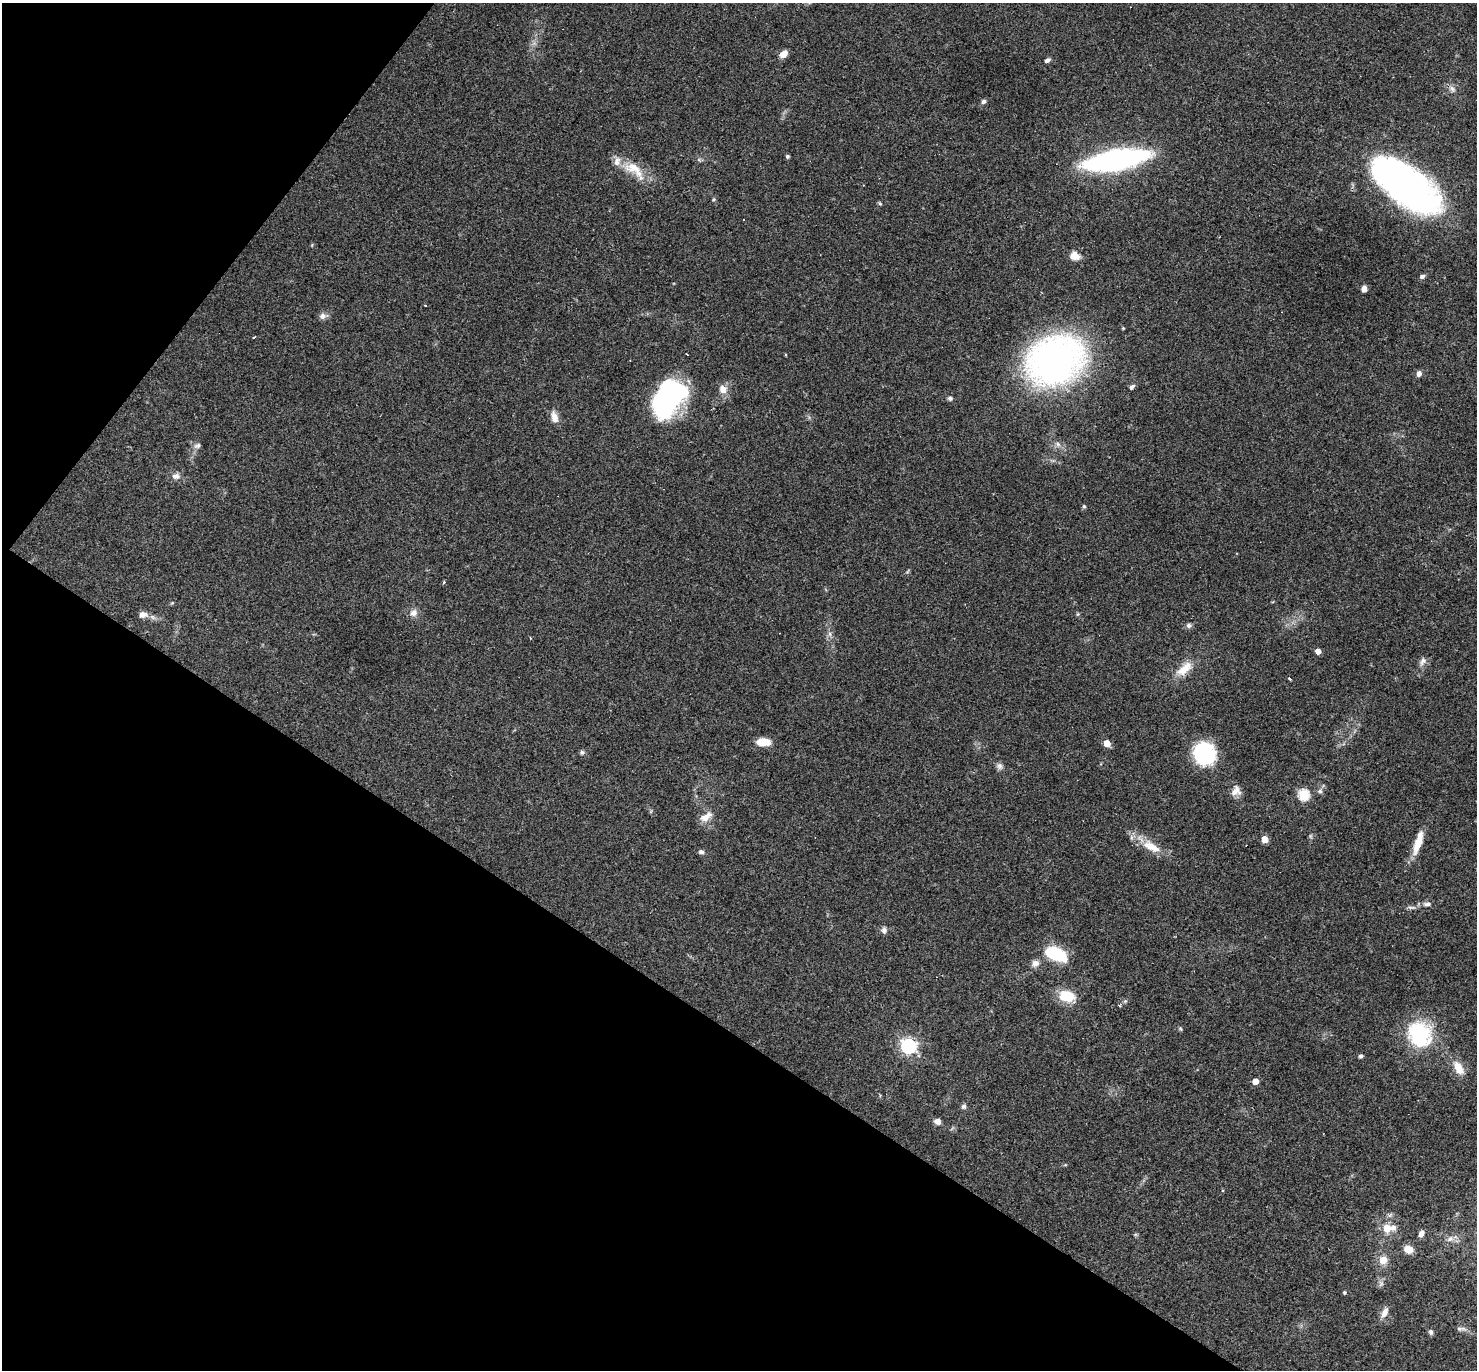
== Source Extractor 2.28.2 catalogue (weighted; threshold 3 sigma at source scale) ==
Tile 9 of 4 x 4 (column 1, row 3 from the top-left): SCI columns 1-1475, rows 1657-3024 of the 5901 x 5907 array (HDU 1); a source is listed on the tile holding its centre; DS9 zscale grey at full resolution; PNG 1479 x 1372 px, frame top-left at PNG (2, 3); no overlay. Shown black and unused: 31% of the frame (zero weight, under 3 of 4 exposures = <1% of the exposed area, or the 3 px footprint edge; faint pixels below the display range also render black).
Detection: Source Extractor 2.28.2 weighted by HDU 2 'WHT'; one run over the whole footprint, this tile lists its part. Background 0.0572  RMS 0.0052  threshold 0.0232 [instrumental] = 3 sigma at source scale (4.5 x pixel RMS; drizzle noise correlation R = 1.50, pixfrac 1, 0.05/0.05 arcsec/px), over >= 5 px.
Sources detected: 82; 3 cosmic-ray / hot-pixel residue — not listed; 2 inside a brighter listed object's ellipse — not listed separately; the other 77 listed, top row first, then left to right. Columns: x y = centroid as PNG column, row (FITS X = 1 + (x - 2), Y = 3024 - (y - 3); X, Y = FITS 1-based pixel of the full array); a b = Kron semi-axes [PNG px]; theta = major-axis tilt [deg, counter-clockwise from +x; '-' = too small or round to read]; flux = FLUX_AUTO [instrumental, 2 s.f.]
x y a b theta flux
783 54 9 6 39 4.1
1047 60 7 5 25 1.2
1452 89 9 6 -62 1.8
984 101 7 5 43 1.2
787 156 4 4 - 1
1116 160 46 14 10 160
634 168 29 15 -15 12
1404 184 72 32 -37 230
880 204 6 4 -20 0.63
744 219 3 2 - 0.39
1075 256 11 9 -19 4.5
1422 276 6 5 - 1.3
1364 289 5 5 - 3.3
425 306 3 2 - 0.43
322 316 9 7 37 2.3
1123 328 3 3 - 0.57
254 337 4 2 - 0.43
786 355 3 3 - 0.85
1055 361 43 34 26 240
1419 374 6 5 - 2.3
1132 387 8 5 50 1.3
723 389 11 9 -58 4.3
668 398 39 26 56 84
950 398 7 6 - 1
555 417 15 8 -76 4.1
1058 444 7 6 - 1.5
197 446 10 6 29 1.6
176 476 10 7 -7 2.8
1084 506 5 4 - 0.75
444 582 4 3 - 0.81
413 613 10 9 - 3
1078 614 6 4 71 0.57
143 615 11 7 -5 3
1189 625 7 6 - 1.5
830 634 7 4 -72 1.1
530 638 3 3 - 0.59
1318 651 5 4 - 4.3
1422 661 12 6 64 2.2
1184 668 27 12 41 8.6
1289 679 3 3 - 4.5
763 742 11 6 -2 11
1107 743 5 4 - 9
582 752 6 5 - 1
1204 753 23 21 -67 33
1000 766 9 8 - 1.7
1236 791 13 11 71 3.7
1320 791 6 6 - 1.2
1303 795 5 5 - 46
706 817 17 9 35 4.7
1264 839 5 5 - 11
1418 842 30 8 72 9.1
1151 846 28 11 -28 10
701 852 7 5 -4 1.4
1427 904 12 5 -3 1.9
1411 907 13 4 0 1.5
884 930 9 7 -83 1.7
1056 954 25 13 -21 24
1035 963 10 9 - 2.7
1067 996 18 12 -10 13
1119 1005 4 3 - 0.61
1180 1028 6 4 -46 0.63
1420 1034 34 29 -60 35
908 1046 6 6 - 140
1361 1056 6 4 1 0.86
1458 1068 18 10 -60 6.8
1255 1081 5 4 - 5.8
964 1106 7 6 - 1.2
937 1121 8 6 -17 2.4
1387 1228 11 10 - 6.4
1421 1234 7 5 70 2.7
1450 1239 8 7 - 2.2
1408 1249 10 8 -17 4.6
1383 1260 6 6 - 8.5
1345 1292 4 4 - 0.88
1385 1313 14 7 67 3.7
1461 1329 14 5 2 1.6
1431 1332 8 5 -72 1.1
Isophote crosses this tile's border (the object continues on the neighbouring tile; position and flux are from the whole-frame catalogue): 1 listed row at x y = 1404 184